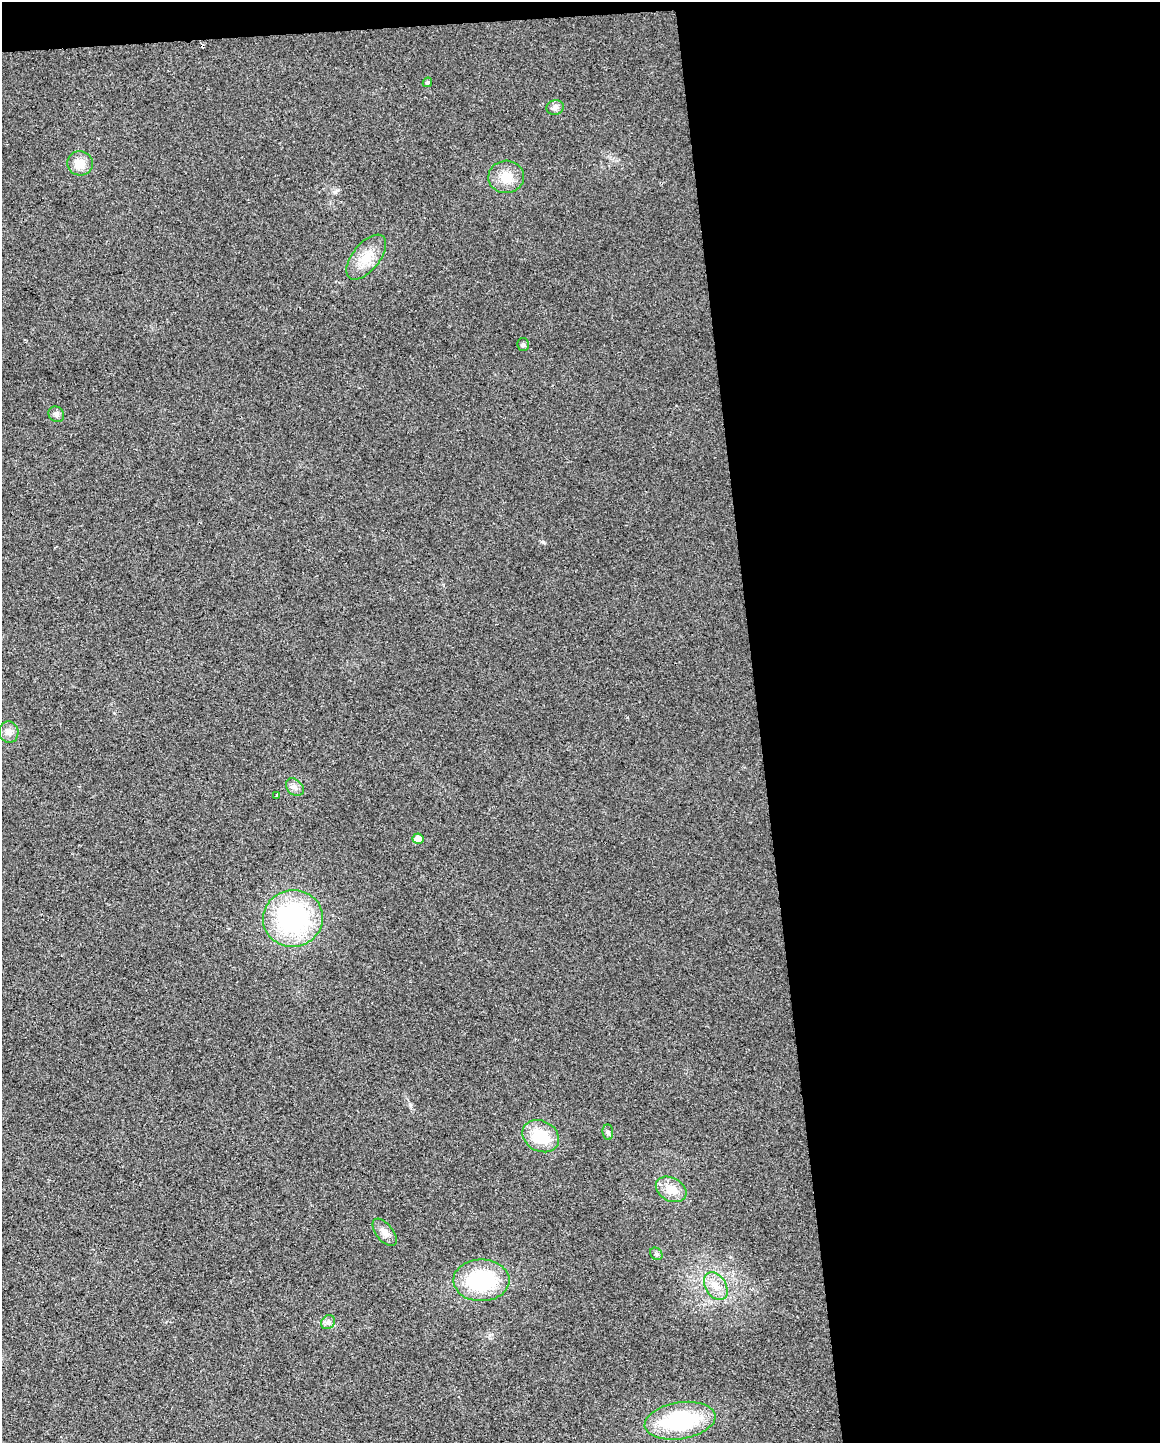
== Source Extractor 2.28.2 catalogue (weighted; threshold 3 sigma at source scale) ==
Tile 4 of 4 x 3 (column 4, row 1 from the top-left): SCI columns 3475-4632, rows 2937-4377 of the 4632 x 4387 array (HDU 1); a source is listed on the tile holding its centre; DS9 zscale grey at full resolution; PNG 1162 x 1445 px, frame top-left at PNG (2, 2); each listed source drawn as its Kron ellipse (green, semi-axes under 4 px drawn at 4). Shown black and unused: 36% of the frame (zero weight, under 2 of 3 exposures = <1% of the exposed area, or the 3 px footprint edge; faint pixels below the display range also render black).
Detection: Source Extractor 2.28.2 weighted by HDU 2 'WHT'; one run over the whole footprint, this tile lists its part. Background 0.0281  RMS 0.0062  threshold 0.0281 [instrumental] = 3 sigma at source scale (4.5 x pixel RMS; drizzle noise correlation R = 1.50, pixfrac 1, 0.0396/0.0396 arcsec/px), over >= 5 px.
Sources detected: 22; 1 cosmic-ray / hot-pixel residue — neither listed nor drawn; the other 21 listed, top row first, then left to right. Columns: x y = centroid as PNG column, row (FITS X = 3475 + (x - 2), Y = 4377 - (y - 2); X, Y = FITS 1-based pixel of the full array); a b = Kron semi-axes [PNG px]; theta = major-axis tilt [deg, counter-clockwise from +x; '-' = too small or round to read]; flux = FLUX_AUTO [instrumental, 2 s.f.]
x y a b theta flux
427 82 5 4 - 0.87
555 107 9 7 15 2.5
80 163 13 12 - 8.1
506 177 18 16 4 11
366 257 27 13 51 13
523 345 6 6 - 1.3
56 414 8 7 - 2.3
9 732 11 9 -76 3.7
295 787 10 7 -45 2.9
276 796 3 3 - 5.4
418 839 5 5 - 5.4
293 918 30 28 9 99
608 1132 8 5 -84 1.4
541 1136 19 15 -28 23
671 1189 16 11 -28 10
385 1232 16 8 -51 4.6
656 1254 7 5 -46 1.3
481 1280 28 21 0 55
716 1286 15 10 -58 7.5
328 1322 8 6 46 2
680 1421 35 18 9 60
Unlisted compact peaks at least as high as the median listed source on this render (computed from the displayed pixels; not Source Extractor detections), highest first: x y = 543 542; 335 192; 410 1105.